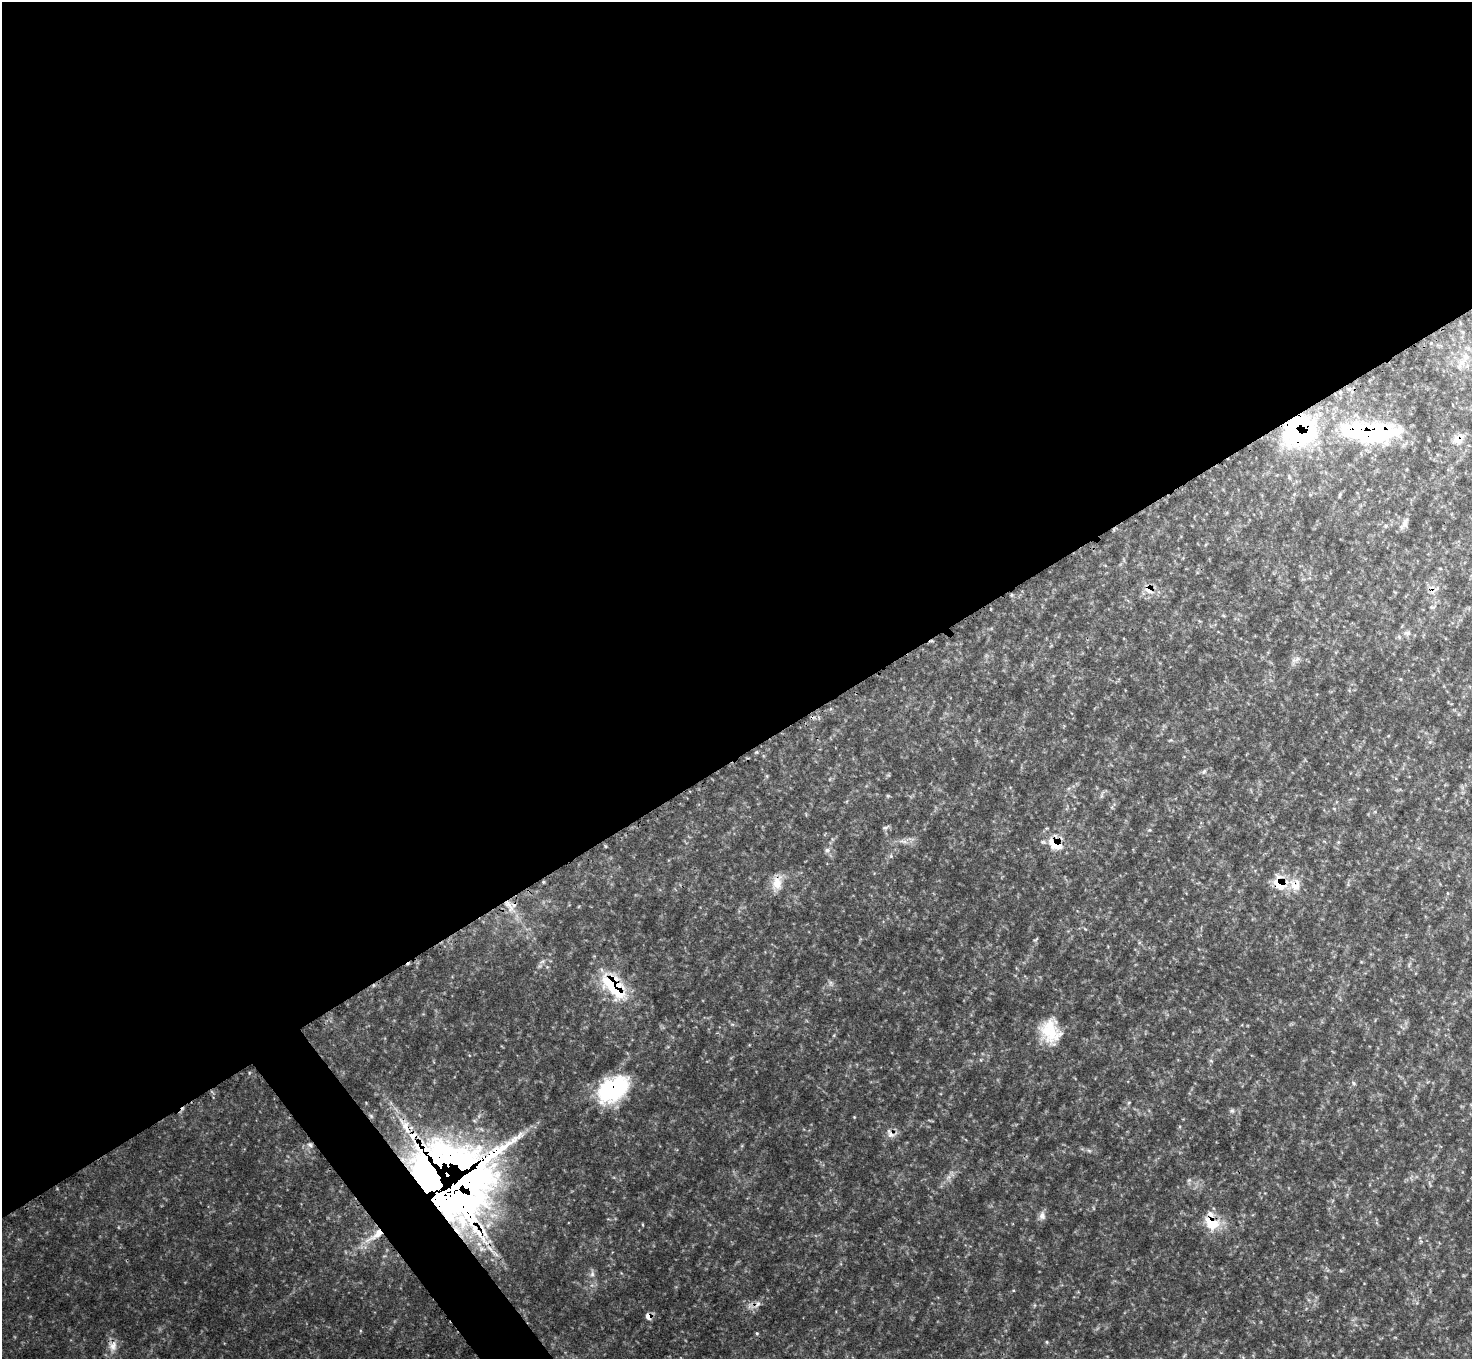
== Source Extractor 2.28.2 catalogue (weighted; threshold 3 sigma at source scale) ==
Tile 2 of 4 x 4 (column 2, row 1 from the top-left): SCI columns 1485-2954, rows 4246-5602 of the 5912 x 5912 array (HDU 1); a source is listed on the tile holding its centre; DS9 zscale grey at full resolution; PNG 1474 x 1361 px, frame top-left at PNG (2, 2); no overlay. Shown black and unused: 57% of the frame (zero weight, under 3 of 4 exposures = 1% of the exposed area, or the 3 px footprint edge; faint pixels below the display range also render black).
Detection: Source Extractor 2.28.2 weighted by HDU 2 'WHT'; one run over the whole footprint, this tile lists its part. Background 0.146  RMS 0.0053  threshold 0.0238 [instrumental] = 3 sigma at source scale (4.5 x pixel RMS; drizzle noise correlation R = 1.50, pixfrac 1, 0.05/0.05 arcsec/px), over >= 5 px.
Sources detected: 82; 3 too faint to see at this stretch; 2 inside a brighter object's white glare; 3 cosmic-ray / hot-pixel residue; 1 long thin detection or spike segment (spike, bleed or trail) — not listed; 9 inside a brighter listed object's ellipse — not listed separately; the other 64 listed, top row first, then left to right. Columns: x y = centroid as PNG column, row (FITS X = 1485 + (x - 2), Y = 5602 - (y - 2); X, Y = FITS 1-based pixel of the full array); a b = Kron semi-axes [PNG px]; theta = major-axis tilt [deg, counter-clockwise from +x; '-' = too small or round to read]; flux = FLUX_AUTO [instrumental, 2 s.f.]
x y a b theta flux
1466 357 16 10 68 6.6
1299 431 36 32 41 89
1370 433 79 28 -3 75
1458 439 15 11 -40 5.5
1340 495 7 3 72 0.69
1405 523 16 7 76 3.1
1386 526 6 5 - 0.94
1437 588 9 6 54 2
1148 589 17 12 -61 6.1
1011 595 6 4 90 0.85
1432 607 8 4 7 0.78
1223 615 6 3 -20 0.62
1407 633 11 7 5 2.8
1296 660 16 7 26 2.9
1400 679 5 3 - 0.47
757 752 6 4 71 0.65
1204 771 8 5 50 1.3
888 775 7 4 -32 0.65
1101 796 7 4 72 1.1
885 828 10 5 18 1.3
1149 830 6 5 - 0.74
832 839 6 4 -71 0.69
903 841 15 6 -18 3.3
1055 844 22 13 -33 12
605 846 5 3 - 0.55
827 850 8 7 - 1.9
891 856 6 5 - 1.1
543 882 5 3 - 0.59
777 883 22 13 76 8.1
1280 883 24 16 -59 14
1447 893 5 3 - 0.45
509 905 28 9 -58 10
1085 929 6 4 -44 0.66
1035 940 8 3 40 0.7
540 966 9 6 27 1.8
547 967 5 5 - 0.72
831 983 12 6 -61 1.9
614 986 41 21 -51 41
732 1024 6 4 -18 0.84
1050 1031 30 23 -80 22
834 1035 6 3 72 0.59
981 1060 5 3 - 0.58
1211 1061 6 4 -19 0.71
1354 1083 7 5 -42 1.1
613 1089 40 25 36 51
1129 1103 6 4 60 0.83
1232 1111 7 6 - 1.4
371 1116 7 5 -46 0.96
891 1134 16 11 -25 4.1
310 1145 10 6 -44 2.2
1089 1150 9 4 -9 1.4
452 1157 128 53 -82 1300
948 1177 12 6 34 3.1
1189 1180 7 5 43 1.1
1430 1184 10 3 -75 1
1042 1216 12 9 84 3.1
1211 1223 24 18 -39 16
375 1235 34 9 35 12
592 1274 13 6 80 2.8
757 1304 15 6 56 3
648 1316 8 6 -64 3.9
757 1333 5 4 - 0.7
1047 1342 5 4 - 0.74
113 1346 18 13 89 6.4
Overlapping masked pixels (flux is a lower limit): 18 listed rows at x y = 1299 431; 1370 433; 1458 439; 1437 588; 1148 589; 1055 844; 777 883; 1280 883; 509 905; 614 986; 613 1089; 371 1116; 891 1134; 452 1157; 1211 1223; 375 1235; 757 1304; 648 1316
Isophote crosses this tile's border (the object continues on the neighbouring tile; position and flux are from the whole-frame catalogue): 1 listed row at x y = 1370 433
Unlisted compact peaks at least as high as the median listed source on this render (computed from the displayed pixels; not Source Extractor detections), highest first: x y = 854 1117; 249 1073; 1013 1290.